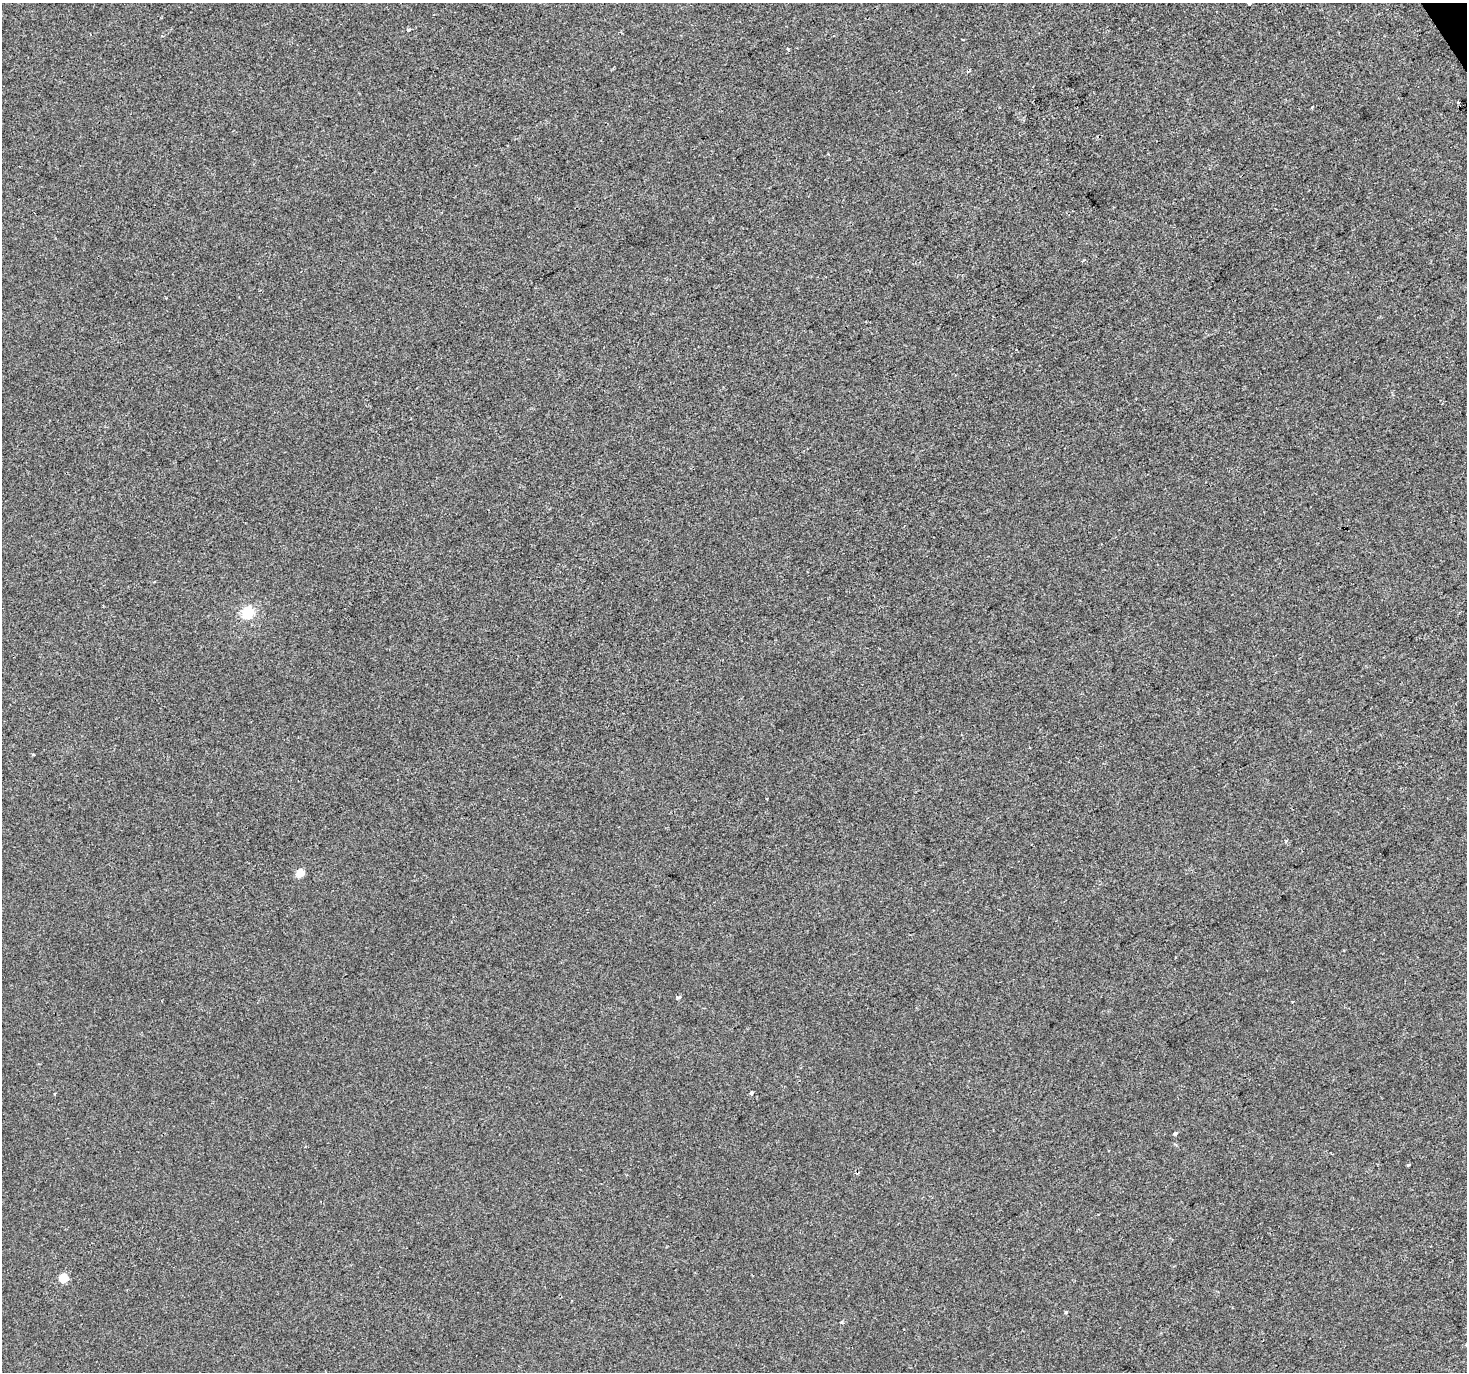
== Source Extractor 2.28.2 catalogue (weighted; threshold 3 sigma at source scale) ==
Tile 10 of 4 x 4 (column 2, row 3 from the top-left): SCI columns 1470-2934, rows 1545-2914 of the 5865 x 5769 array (HDU 1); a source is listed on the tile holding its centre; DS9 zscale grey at full resolution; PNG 1469 x 1374 px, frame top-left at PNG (2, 3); no overlay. Shown black and unused: <1% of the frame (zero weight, under 2 of 3 exposures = <1% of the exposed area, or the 3 px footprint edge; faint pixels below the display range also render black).
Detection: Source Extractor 2.28.2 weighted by HDU 2 'WHT'; one run over the whole footprint, this tile lists its part. Background -2.45e-04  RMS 0.0041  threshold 0.0186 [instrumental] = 3 sigma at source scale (4.5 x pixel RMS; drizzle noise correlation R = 1.50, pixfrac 1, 0.0396/0.0396 arcsec/px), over >= 5 px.
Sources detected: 18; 2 cosmic-ray / hot-pixel residue — not listed; the other 16 listed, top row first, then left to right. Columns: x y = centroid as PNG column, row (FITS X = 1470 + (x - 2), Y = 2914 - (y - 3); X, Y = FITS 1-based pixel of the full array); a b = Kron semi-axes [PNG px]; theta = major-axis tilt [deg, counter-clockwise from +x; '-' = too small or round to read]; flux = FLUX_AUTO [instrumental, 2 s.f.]
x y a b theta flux
1249 3 3 3 - 1.9
408 29 4 3 - 0.89
788 49 4 3 - 0.43
968 71 5 3 - 0.48
828 154 3 2 - 0.3
1083 260 5 2 - 0.53
248 613 6 5 - 37
300 873 5 5 - 11
678 998 4 3 - 1.9
1292 1002 3 2 - 0.67
751 1093 4 3 - 1.1
1175 1133 5 3 - 1.2
1408 1165 4 3 - 0.43
64 1278 5 5 - 16
1065 1312 4 3 - 0.64
841 1322 4 3 - 0.61
Isophote crosses this tile's border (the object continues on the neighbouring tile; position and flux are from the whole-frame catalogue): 1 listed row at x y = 1249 3